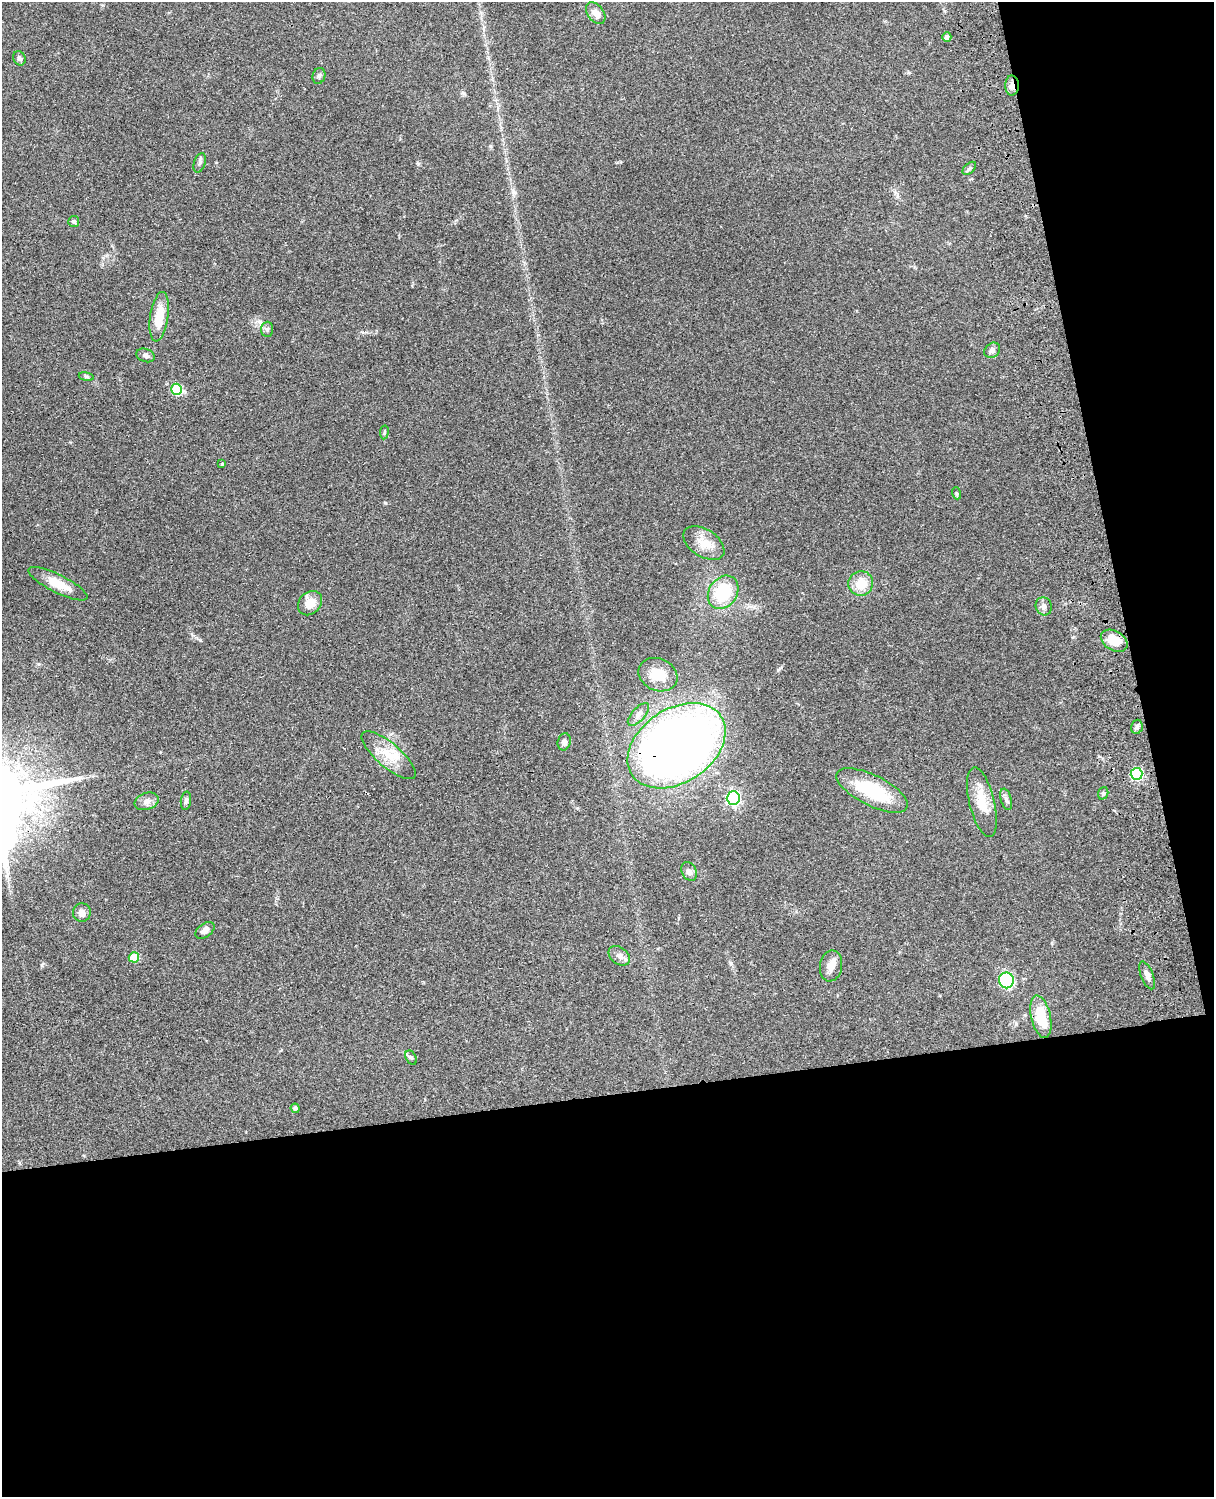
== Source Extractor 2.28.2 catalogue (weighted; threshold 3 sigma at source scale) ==
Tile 12 of 4 x 3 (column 4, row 3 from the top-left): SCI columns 3758-4969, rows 278-1772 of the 5088 x 4927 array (HDU 1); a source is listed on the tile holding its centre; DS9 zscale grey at full resolution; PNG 1216 x 1499 px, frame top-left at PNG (2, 2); each listed source drawn as its Kron ellipse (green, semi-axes under 4 px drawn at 4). Shown black and unused: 33% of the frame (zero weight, under 3 of 4 exposures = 6% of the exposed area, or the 3 px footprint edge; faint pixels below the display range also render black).
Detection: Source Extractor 2.28.2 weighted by HDU 2 'WHT'; one run over the whole footprint, this tile lists its part. Background 0.106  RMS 0.0065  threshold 0.0294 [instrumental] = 3 sigma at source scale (4.5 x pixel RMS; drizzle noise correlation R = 1.50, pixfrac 1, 0.05/0.05 arcsec/px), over >= 5 px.
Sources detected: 49; all 49 listed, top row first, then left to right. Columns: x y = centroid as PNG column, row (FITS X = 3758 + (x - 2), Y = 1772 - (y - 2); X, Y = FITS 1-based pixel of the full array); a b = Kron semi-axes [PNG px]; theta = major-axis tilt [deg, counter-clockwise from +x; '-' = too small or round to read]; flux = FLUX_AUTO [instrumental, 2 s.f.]
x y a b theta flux
596 13 12 8 -52 4.6
947 37 4 4 - 2.4
19 58 7 6 - 1.5
319 76 8 6 71 1.6
1012 85 10 6 -90 3.9
200 163 10 5 71 1.8
969 168 8 5 44 1.4
74 221 5 5 - 1.2
159 317 25 9 81 15
267 329 7 6 - 1.5
992 350 8 7 - 2.2
146 355 9 6 -19 2.2
86 377 8 4 -9 1.1
177 389 5 5 - 37
384 432 7 3 82 0.93
222 464 4 3 - 0.66
956 493 6 4 -71 0.76
704 543 23 13 -33 10
861 583 12 12 - 11
58 584 32 9 -27 12
723 592 18 14 55 30
310 603 13 11 46 8.9
1044 606 9 8 - 2.8
1114 641 14 9 -29 12
658 675 20 16 -24 12
638 714 14 6 48 3.1
1137 727 7 5 74 1.9
564 742 9 6 77 2.3
676 746 53 37 34 630
389 755 34 12 -40 14
1136 774 6 6 - 61
872 790 39 15 -27 37
1103 793 6 5 - 1.2
733 798 7 6 - 120
1006 799 11 5 -74 2
147 801 12 8 20 3.6
186 801 9 5 83 1.8
982 802 36 12 -76 14
689 871 10 7 -62 2.3
82 912 9 9 - 3.7
205 930 11 6 36 3.6
619 956 12 8 -36 3.5
134 957 5 5 - 19
831 966 15 11 80 5.8
1147 975 15 6 -68 3.2
1006 980 8 7 - 83
1041 1017 21 9 -78 19
411 1058 7 5 -61 1.4
295 1108 4 4 - 1.2
Overlapping masked pixels (flux is a lower limit): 4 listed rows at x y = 1012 85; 1114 641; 676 746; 1136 774
Unlisted compact peaks at least as high as the median listed source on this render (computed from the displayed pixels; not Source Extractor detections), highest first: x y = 385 503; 42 965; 418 164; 513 192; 38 664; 778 670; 464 93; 731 963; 1073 637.